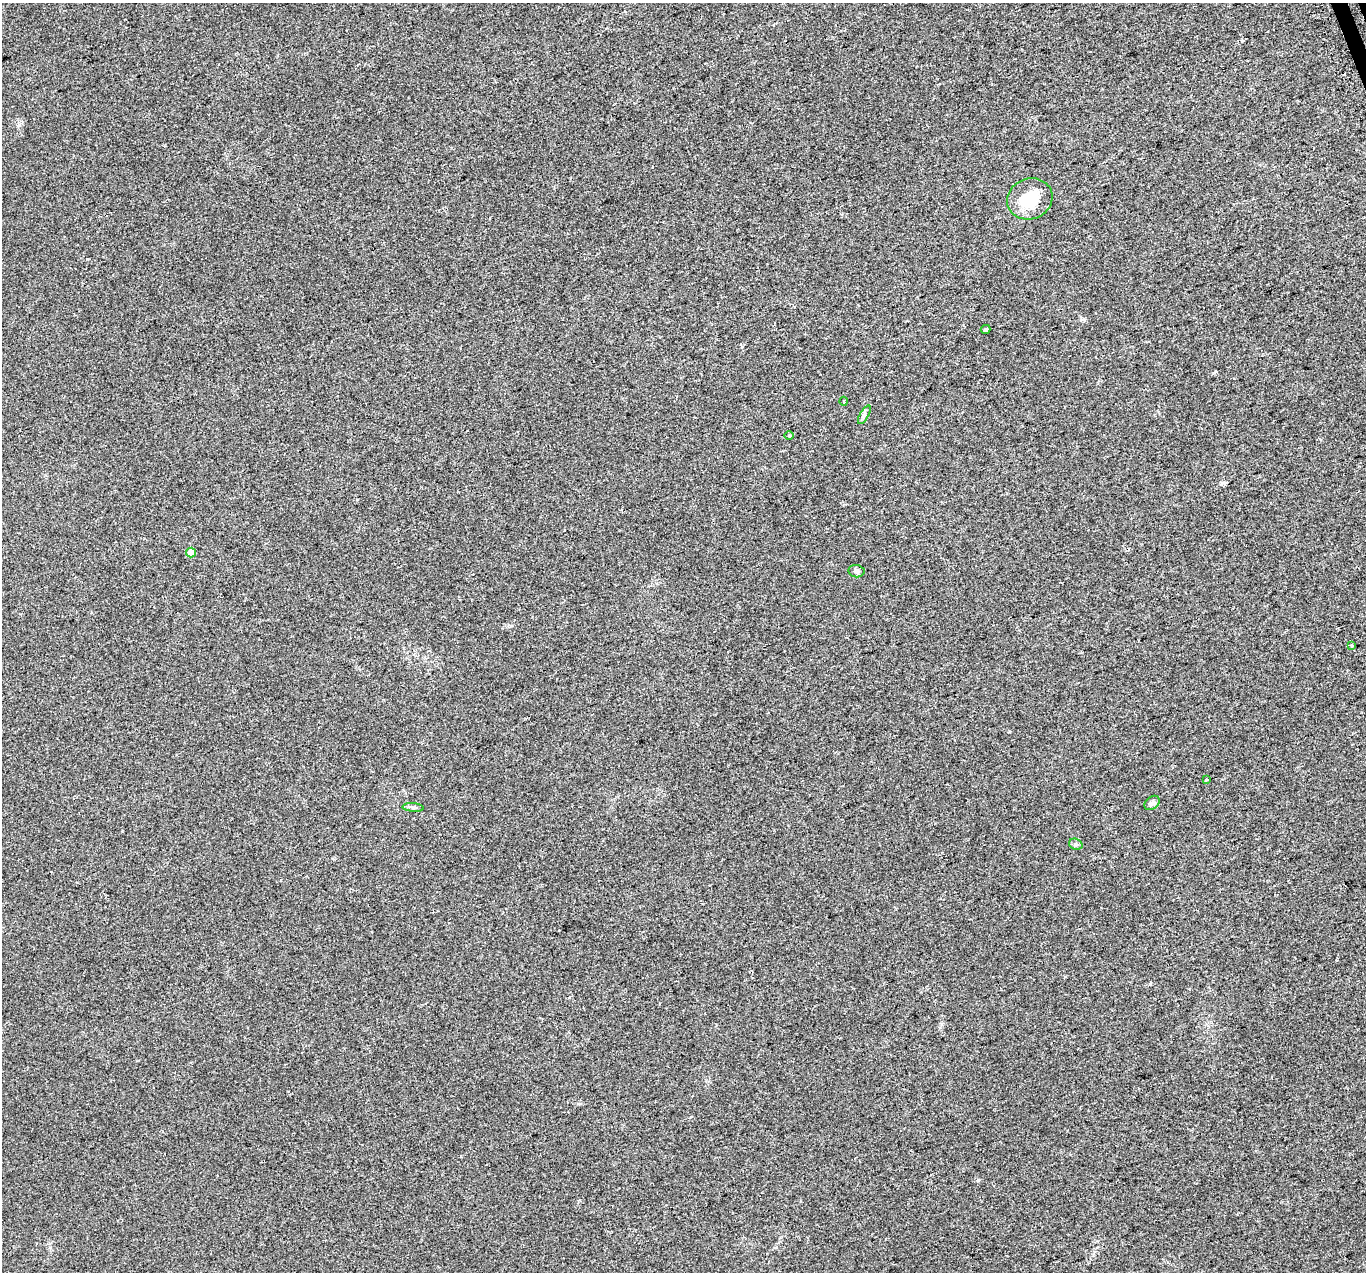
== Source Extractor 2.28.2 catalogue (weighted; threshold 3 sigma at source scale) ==
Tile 10 of 4 x 4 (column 2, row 3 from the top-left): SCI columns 1397-2760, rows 1433-2702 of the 5518 x 5351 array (HDU 1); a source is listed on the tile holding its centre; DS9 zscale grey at full resolution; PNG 1368 x 1274 px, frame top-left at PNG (2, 3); each listed source drawn as its Kron ellipse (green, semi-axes under 4 px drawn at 4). Shown black and unused: <1% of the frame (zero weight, under 2 of 3 exposures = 3% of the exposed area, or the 3 px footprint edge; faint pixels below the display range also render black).
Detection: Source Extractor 2.28.2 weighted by HDU 2 'WHT'; one run over the whole footprint, this tile lists its part. Background 0.0227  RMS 0.0068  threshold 0.0304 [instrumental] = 3 sigma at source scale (4.5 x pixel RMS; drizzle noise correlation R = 1.50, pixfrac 1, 0.0396/0.0396 arcsec/px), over >= 5 px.
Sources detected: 13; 1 cosmic-ray / hot-pixel residue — neither listed nor drawn; the other 12 listed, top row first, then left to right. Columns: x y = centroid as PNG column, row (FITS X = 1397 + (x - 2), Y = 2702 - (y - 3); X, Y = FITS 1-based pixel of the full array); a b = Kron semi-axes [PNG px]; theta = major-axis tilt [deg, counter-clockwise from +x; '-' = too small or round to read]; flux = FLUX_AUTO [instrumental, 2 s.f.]
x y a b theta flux
1030 199 23 20 21 21
986 329 5 3 - 1.1
844 401 4 3 - 0.51
864 415 10 4 60 1.5
789 436 5 3 - 0.57
191 552 5 5 - 7.5
856 571 8 6 -7 1.5
1351 646 4 3 - 2.4
1206 780 3 3 - 1.6
1152 803 8 6 42 1.7
413 807 10 4 -5 1.4
1076 844 7 5 -21 1.3
Unlisted compact peaks at least as high as the median listed source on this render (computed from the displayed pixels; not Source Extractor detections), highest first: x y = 1150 984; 978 1180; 19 125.